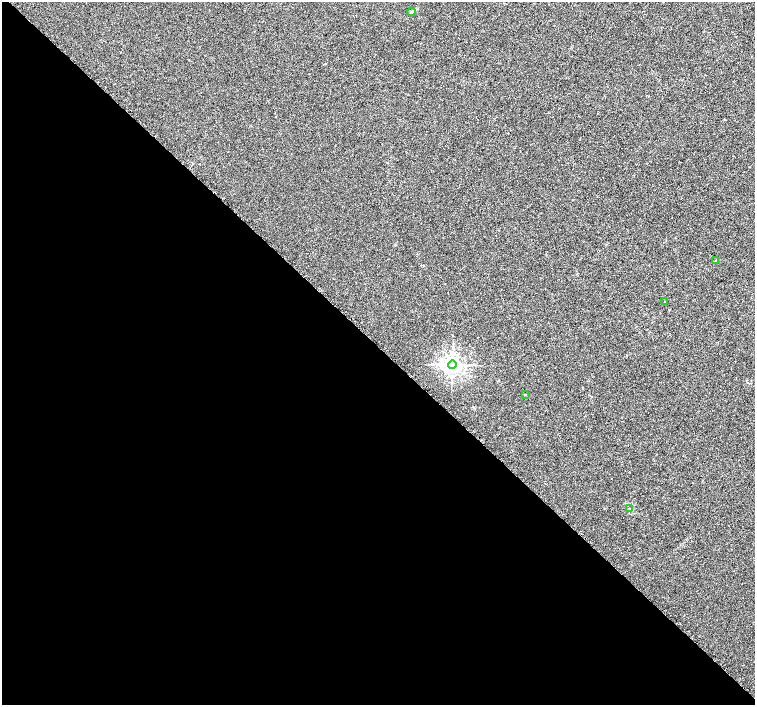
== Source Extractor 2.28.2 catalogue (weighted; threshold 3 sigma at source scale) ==
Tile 9 of 4 x 4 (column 1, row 3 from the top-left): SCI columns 54-1559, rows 1613-3018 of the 6096 x 6087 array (HDU 1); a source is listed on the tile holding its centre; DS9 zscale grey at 2 x 2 block average (1 PNG px = mean of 2 x 2 image px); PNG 757 x 707 px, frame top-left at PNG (2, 2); each listed source drawn as its Kron ellipse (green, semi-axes under 4 px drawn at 4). Shown black and unused: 51% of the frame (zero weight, under 2 of 3 exposures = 2% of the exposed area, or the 3 px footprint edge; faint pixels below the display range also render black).
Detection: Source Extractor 2.28.2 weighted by HDU 2 'WHT'; one run over the whole footprint, this tile lists its part. Background 0.00785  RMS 0.0056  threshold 0.0252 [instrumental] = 3 sigma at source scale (4.5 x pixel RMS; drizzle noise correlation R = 1.50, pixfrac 1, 0.0396/0.0396 arcsec/px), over >= 5 px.
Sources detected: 6; all 6 listed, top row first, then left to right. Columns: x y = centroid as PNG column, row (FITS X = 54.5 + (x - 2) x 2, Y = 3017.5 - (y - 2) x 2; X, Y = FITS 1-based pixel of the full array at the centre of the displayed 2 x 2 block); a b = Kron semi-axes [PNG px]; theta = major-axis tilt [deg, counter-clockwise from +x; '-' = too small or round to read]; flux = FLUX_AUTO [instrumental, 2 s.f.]
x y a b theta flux
411 12 4 3 - 1.8
716 261 3 2 - 0.76
665 301 2 2 - 0.78
452 365 4 4 - 680
525 394 3 2 - 0.56
630 509 3 3 - 0.98